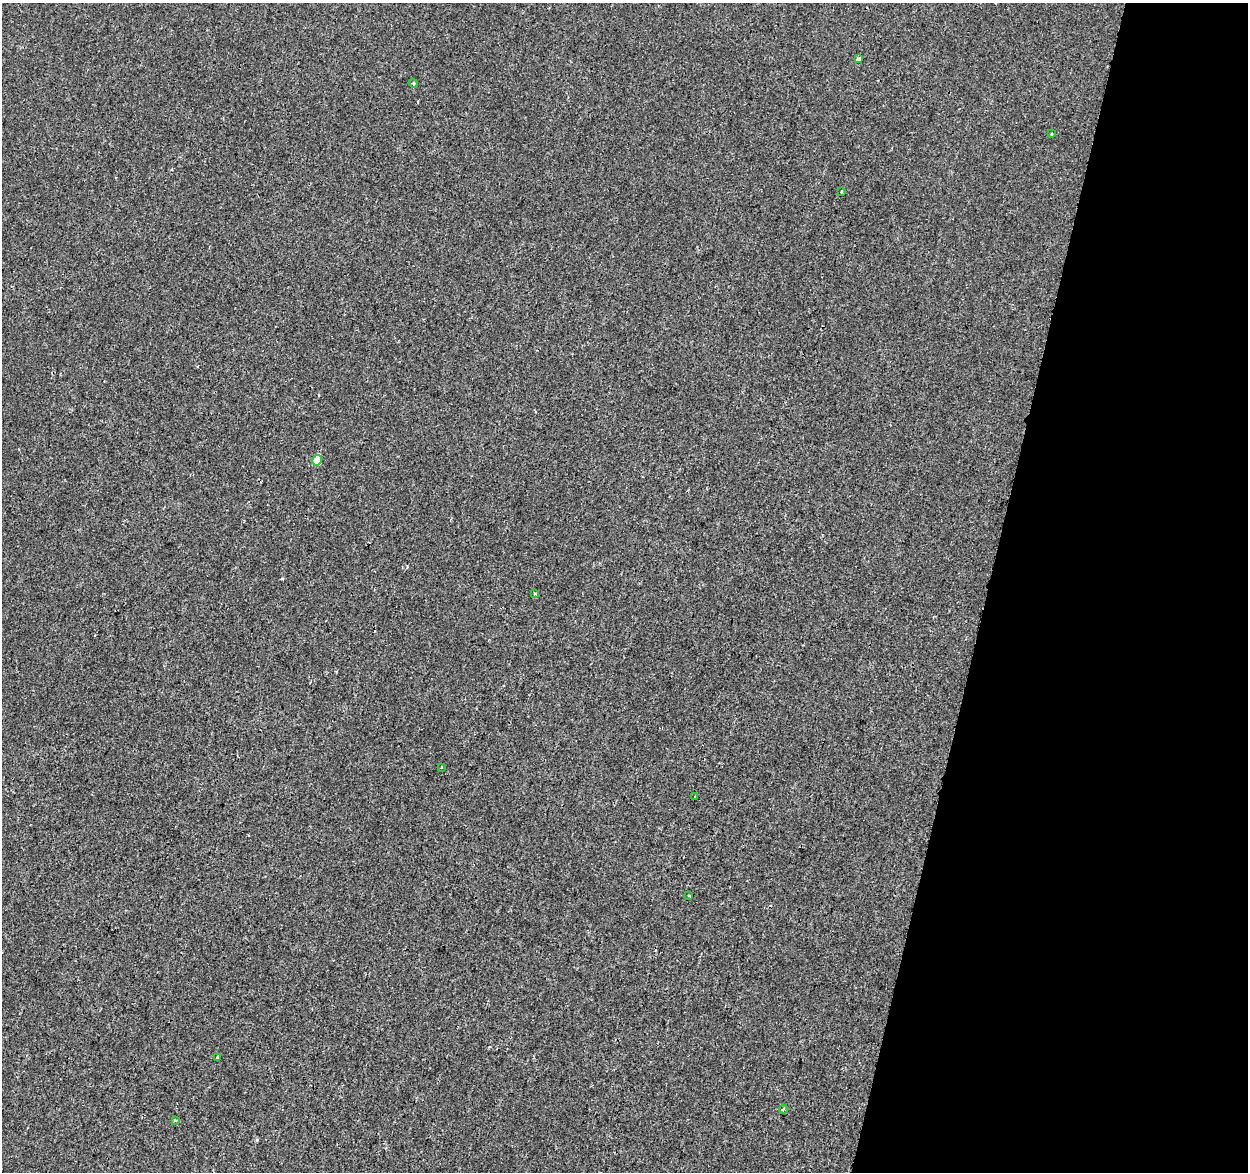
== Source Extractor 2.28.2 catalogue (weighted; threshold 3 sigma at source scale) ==
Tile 8 of 4 x 4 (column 4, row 2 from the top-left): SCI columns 3759-5004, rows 2679-3848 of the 5018 x 5298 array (HDU 1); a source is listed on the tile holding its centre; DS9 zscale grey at full resolution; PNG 1250 x 1174 px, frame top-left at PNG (2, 3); each listed source drawn as its Kron ellipse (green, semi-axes under 4 px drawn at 4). Shown black and unused: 21% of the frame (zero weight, under 2 of 3 exposures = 3% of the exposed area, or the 3 px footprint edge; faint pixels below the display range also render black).
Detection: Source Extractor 2.28.2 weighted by HDU 2 'WHT'; one run over the whole footprint, this tile lists its part. Background -7.21e-05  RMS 0.0029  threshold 0.0129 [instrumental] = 3 sigma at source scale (4.5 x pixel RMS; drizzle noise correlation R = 1.50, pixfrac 1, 0.0396/0.0396 arcsec/px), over >= 5 px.
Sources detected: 13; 1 cosmic-ray / hot-pixel residue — neither listed nor drawn; the other 12 listed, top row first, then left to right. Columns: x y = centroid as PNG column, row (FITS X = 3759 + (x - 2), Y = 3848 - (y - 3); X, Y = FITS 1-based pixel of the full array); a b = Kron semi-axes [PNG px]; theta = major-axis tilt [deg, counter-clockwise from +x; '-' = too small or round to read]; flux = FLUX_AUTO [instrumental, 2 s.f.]
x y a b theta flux
858 59 4 3 - 1.4
413 83 5 3 - 0.34
1052 134 3 3 - 0.28
841 192 3 2 - 0.26
317 460 5 4 - 4.1
535 594 3 3 - 0.32
441 767 3 2 - 0.4
695 797 3 2 - 0.38
689 895 3 2 - 0.29
217 1057 3 3 - 0.49
783 1109 4 3 - 0.3
175 1121 4 3 - 0.43
Unlisted compact peaks at least as high as the median listed source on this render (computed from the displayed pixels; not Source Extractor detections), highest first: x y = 257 1140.